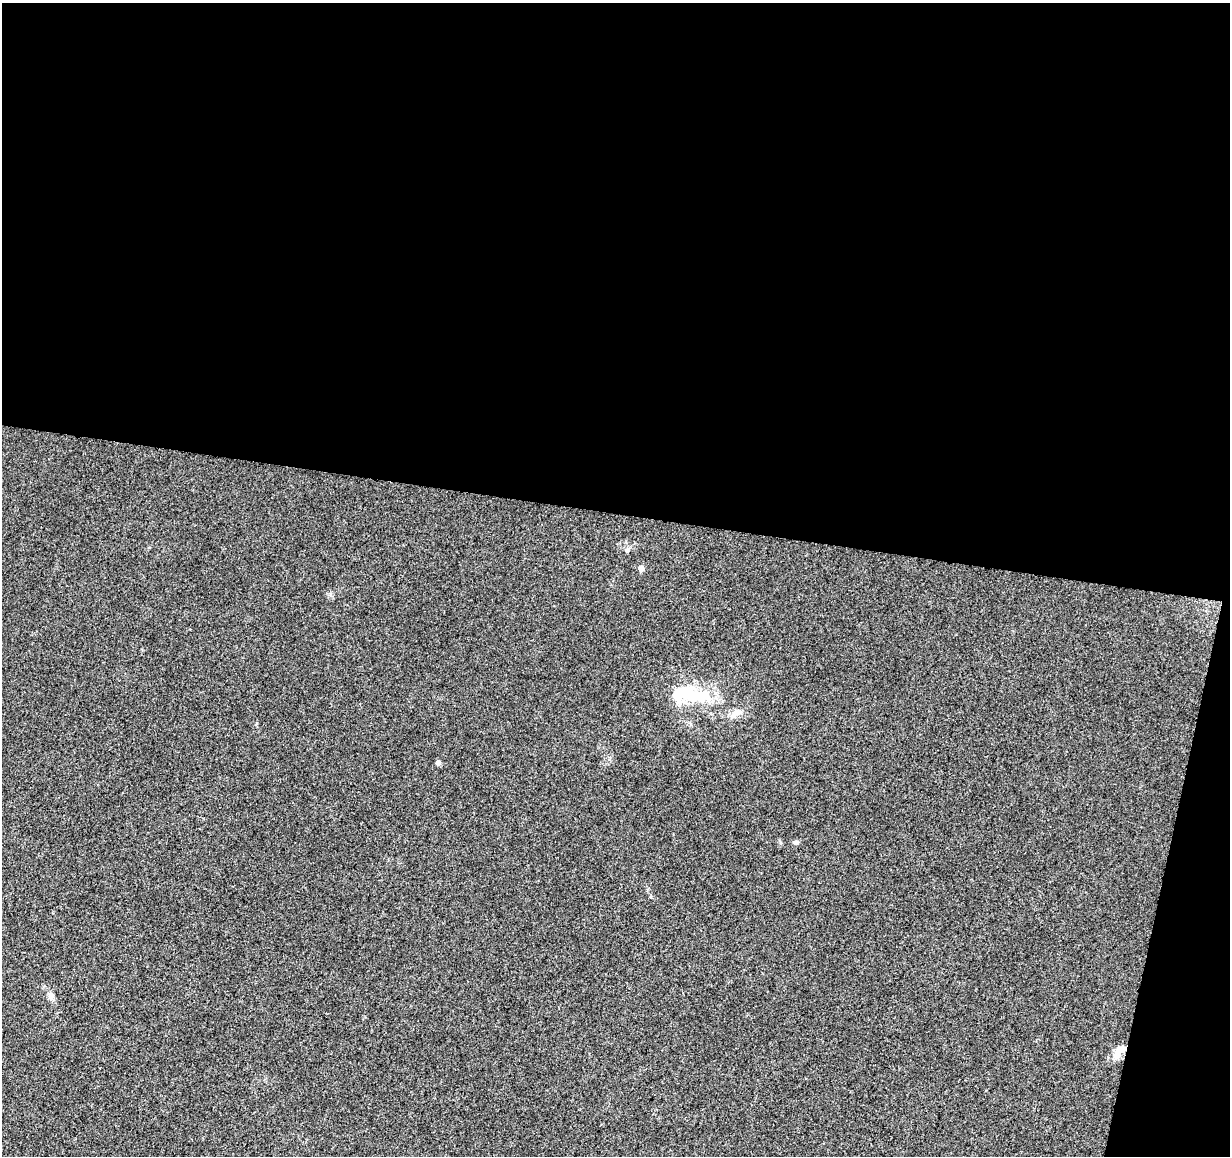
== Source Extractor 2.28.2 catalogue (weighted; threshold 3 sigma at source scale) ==
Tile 4 of 4 x 4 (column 4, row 1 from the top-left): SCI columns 3697-4924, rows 3749-4902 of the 4926 x 5130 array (HDU 1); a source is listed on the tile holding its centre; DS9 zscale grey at full resolution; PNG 1232 x 1158 px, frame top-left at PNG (2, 3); no overlay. Shown black and unused: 47% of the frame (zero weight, under 3 of 5 exposures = <1% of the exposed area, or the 3 px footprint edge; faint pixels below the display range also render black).
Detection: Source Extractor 2.28.2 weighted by HDU 2 'WHT'; one run over the whole footprint, this tile lists its part. Background 0.0271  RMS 0.0046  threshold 0.0207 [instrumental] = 3 sigma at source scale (4.5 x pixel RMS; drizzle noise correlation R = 1.50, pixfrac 1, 0.0396/0.0396 arcsec/px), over >= 5 px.
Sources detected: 10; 1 inside a brighter object's white glare — not listed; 1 inside a brighter listed object's ellipse — not listed separately; the other 8 listed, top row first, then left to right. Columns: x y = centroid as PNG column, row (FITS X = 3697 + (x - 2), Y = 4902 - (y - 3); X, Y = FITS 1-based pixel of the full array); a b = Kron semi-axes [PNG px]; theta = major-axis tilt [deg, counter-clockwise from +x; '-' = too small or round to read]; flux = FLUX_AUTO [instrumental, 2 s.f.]
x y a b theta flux
627 550 7 5 -90 0.96
641 568 4 4 - 3.7
692 695 51 14 -7 19
736 712 15 9 30 3.3
438 763 5 5 - 1.6
796 842 8 5 -2 0.88
51 996 10 7 -80 2
1116 1055 12 9 66 3.9